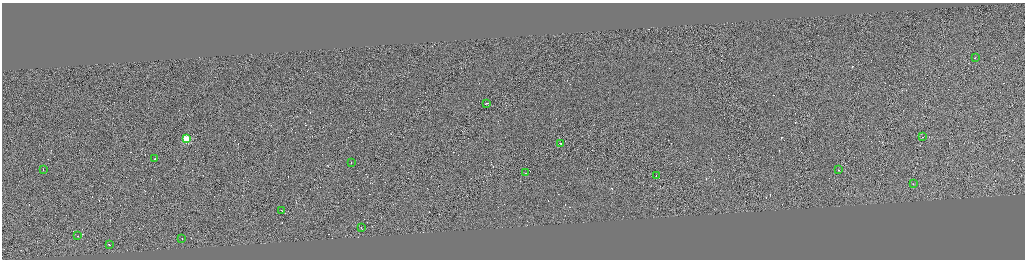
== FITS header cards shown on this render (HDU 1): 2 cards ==
NAXIS1  =                 4092
NAXIS2  =                 1030

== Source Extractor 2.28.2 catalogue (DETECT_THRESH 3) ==
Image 4092 x 1030 px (HDU 1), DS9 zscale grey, zoomed out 1/4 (1 PNG px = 4 x 4 image px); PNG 1027 x 262 px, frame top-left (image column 1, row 1029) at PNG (2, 3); each listed source drawn as its Kron ellipse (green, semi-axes under 4 px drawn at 4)
Background 0.547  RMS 4.1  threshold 12.4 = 3 sigma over >= 5 px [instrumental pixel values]
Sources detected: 356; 339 cannot appear on this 1/4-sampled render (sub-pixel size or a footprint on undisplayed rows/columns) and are neither listed nor drawn; the other 17 listed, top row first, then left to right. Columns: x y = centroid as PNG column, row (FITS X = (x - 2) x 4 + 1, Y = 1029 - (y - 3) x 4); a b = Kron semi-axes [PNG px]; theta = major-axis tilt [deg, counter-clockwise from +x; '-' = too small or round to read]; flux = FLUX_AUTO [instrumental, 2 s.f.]
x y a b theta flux
976 58 2 1 - 19000
487 103 3 1 - 22000
923 137 2 1 - 15000
187 138 2 2 - 130000
561 143 2 1 - 37000
155 159 2 1 - 19000
352 162 2 1 - 19000
44 169 2 1 - 19000
839 170 2 1 - 12000
526 173 2 1 - 27000
657 176 2 1 - 18000
914 184 2 1 - 15000
282 211 2 1 - 18000
362 228 3 1 - 180000
78 236 2 1 - 12000
182 239 3 1 - 19000
110 245 2 1 - 70000
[339 sub-pixel or undisplayed-footprint detections neither listed nor drawn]